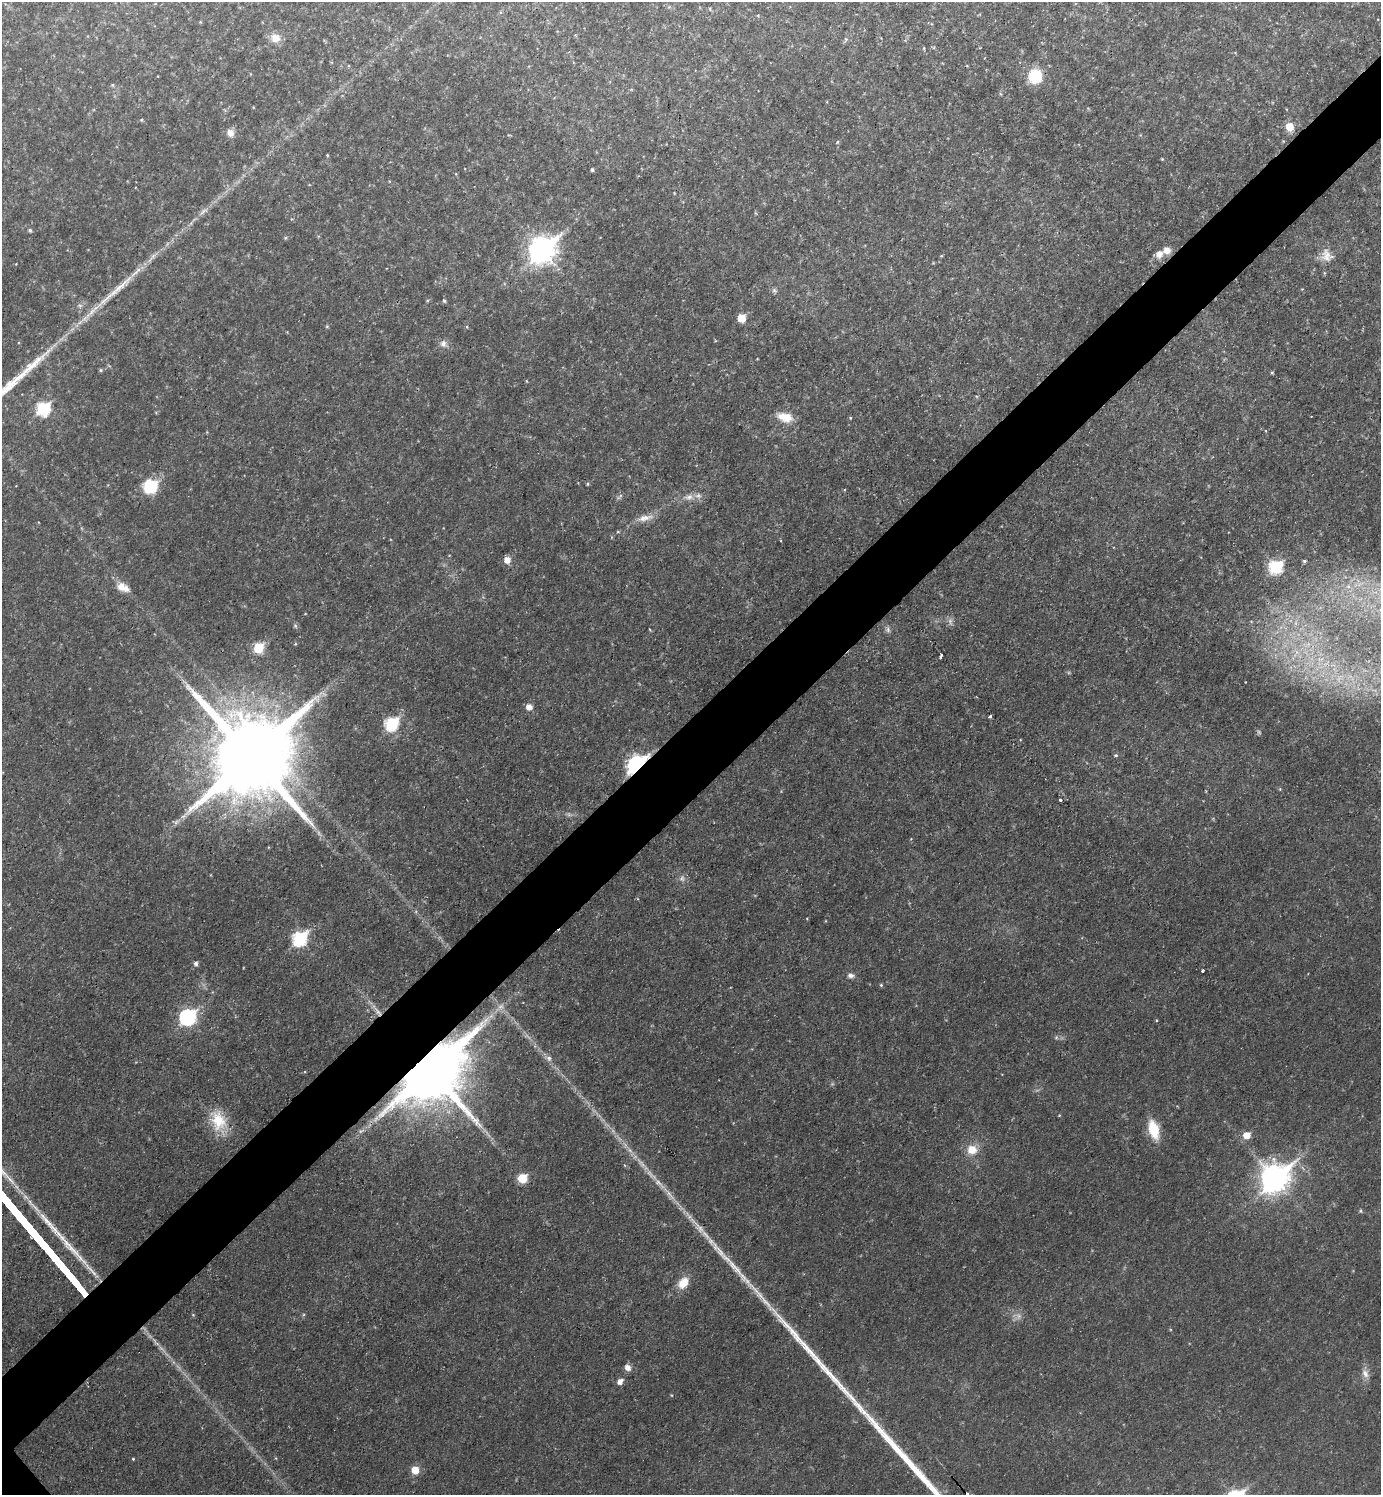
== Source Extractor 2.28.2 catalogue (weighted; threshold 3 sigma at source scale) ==
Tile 10 of 4 x 4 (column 2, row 3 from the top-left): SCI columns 1537-2915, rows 1496-2988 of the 5973 x 5975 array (HDU 1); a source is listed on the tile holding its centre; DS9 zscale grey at full resolution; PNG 1383 x 1497 px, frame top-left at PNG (2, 2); no overlay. Shown black and unused: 6% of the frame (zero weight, under 2 of 3 exposures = <1% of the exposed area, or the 3 px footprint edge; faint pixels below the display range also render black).
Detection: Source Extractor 2.28.2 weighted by HDU 2 'WHT'; one run over the whole footprint, this tile lists its part. Background 0.0392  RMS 0.0076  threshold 0.0341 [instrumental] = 3 sigma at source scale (4.5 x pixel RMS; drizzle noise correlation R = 1.50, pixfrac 1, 0.05/0.05 arcsec/px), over >= 5 px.
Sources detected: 65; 2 long thin detections or spike segments (spike, bleed or trail) — not listed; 1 inside a brighter listed object's ellipse — not listed separately; the other 62 listed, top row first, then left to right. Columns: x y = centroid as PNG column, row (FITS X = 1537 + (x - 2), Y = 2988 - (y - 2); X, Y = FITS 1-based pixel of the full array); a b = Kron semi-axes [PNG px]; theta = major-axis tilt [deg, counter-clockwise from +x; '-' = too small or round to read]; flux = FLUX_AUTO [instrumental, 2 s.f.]
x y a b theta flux
275 38 12 11 - 6.9
1035 76 9 8 - 43
141 120 4 4 - 0.89
1289 127 7 7 - 12
230 133 11 9 -65 4.2
837 142 5 3 - 0.74
327 155 4 3 - 0.61
592 170 4 3 - 1.2
203 212 11 3 50 2.1
30 230 4 4 - 1.4
542 250 11 9 44 610
1167 250 7 7 - 5.7
1159 254 8 7 - 5.5
1327 256 18 14 -62 8
774 290 6 6 - 1.5
444 301 6 4 -62 1
741 318 5 5 - 19
443 343 9 8 - 3.2
100 370 4 4 - 1
1272 372 5 3 - 0.74
43 408 7 7 - 71
785 417 20 11 -13 11
150 486 8 8 - 53
689 497 11 6 15 3.8
645 518 19 8 13 6.4
507 560 6 6 - 6.2
1304 561 4 4 - 1.1
1276 567 7 7 - 74
121 586 12 10 83 6.5
950 621 6 6 - 1.9
888 630 8 4 83 1.7
258 648 6 6 - 31
941 656 5 3 - 6.7
188 687 11 7 -53 3.8
529 707 6 6 - 5.1
990 716 3 3 - 2.6
392 724 7 6 - 74
250 755 23 22 - 12000
1116 755 5 4 - 1
636 764 9 6 43 250
1060 800 3 3 - 3.9
682 878 7 4 71 1.5
299 939 8 7 - 95
196 963 6 5 - 1.9
1202 970 3 3 - 2.9
850 975 8 6 -3 2.5
881 985 4 4 - 0.88
188 1017 8 7 - 150
549 1058 7 7 - 2.3
430 1070 19 15 42 6800
219 1121 26 19 -82 21
1153 1129 17 9 -74 23
1247 1135 6 6 - 8.8
972 1150 13 12 - 9.7
522 1178 6 6 - 24
1275 1178 11 9 46 730
1361 1211 5 4 - 0.96
683 1283 14 9 49 11
627 1368 7 6 - 4.6
1365 1374 13 7 -61 4.3
620 1382 7 5 47 3.9
415 1470 6 6 - 12
Overlapping masked pixels (flux is a lower limit): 2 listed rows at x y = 636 764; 430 1070
Unlisted compact peaks at least as high as the median listed source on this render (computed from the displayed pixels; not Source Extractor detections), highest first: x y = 853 1399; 787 1326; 133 1459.